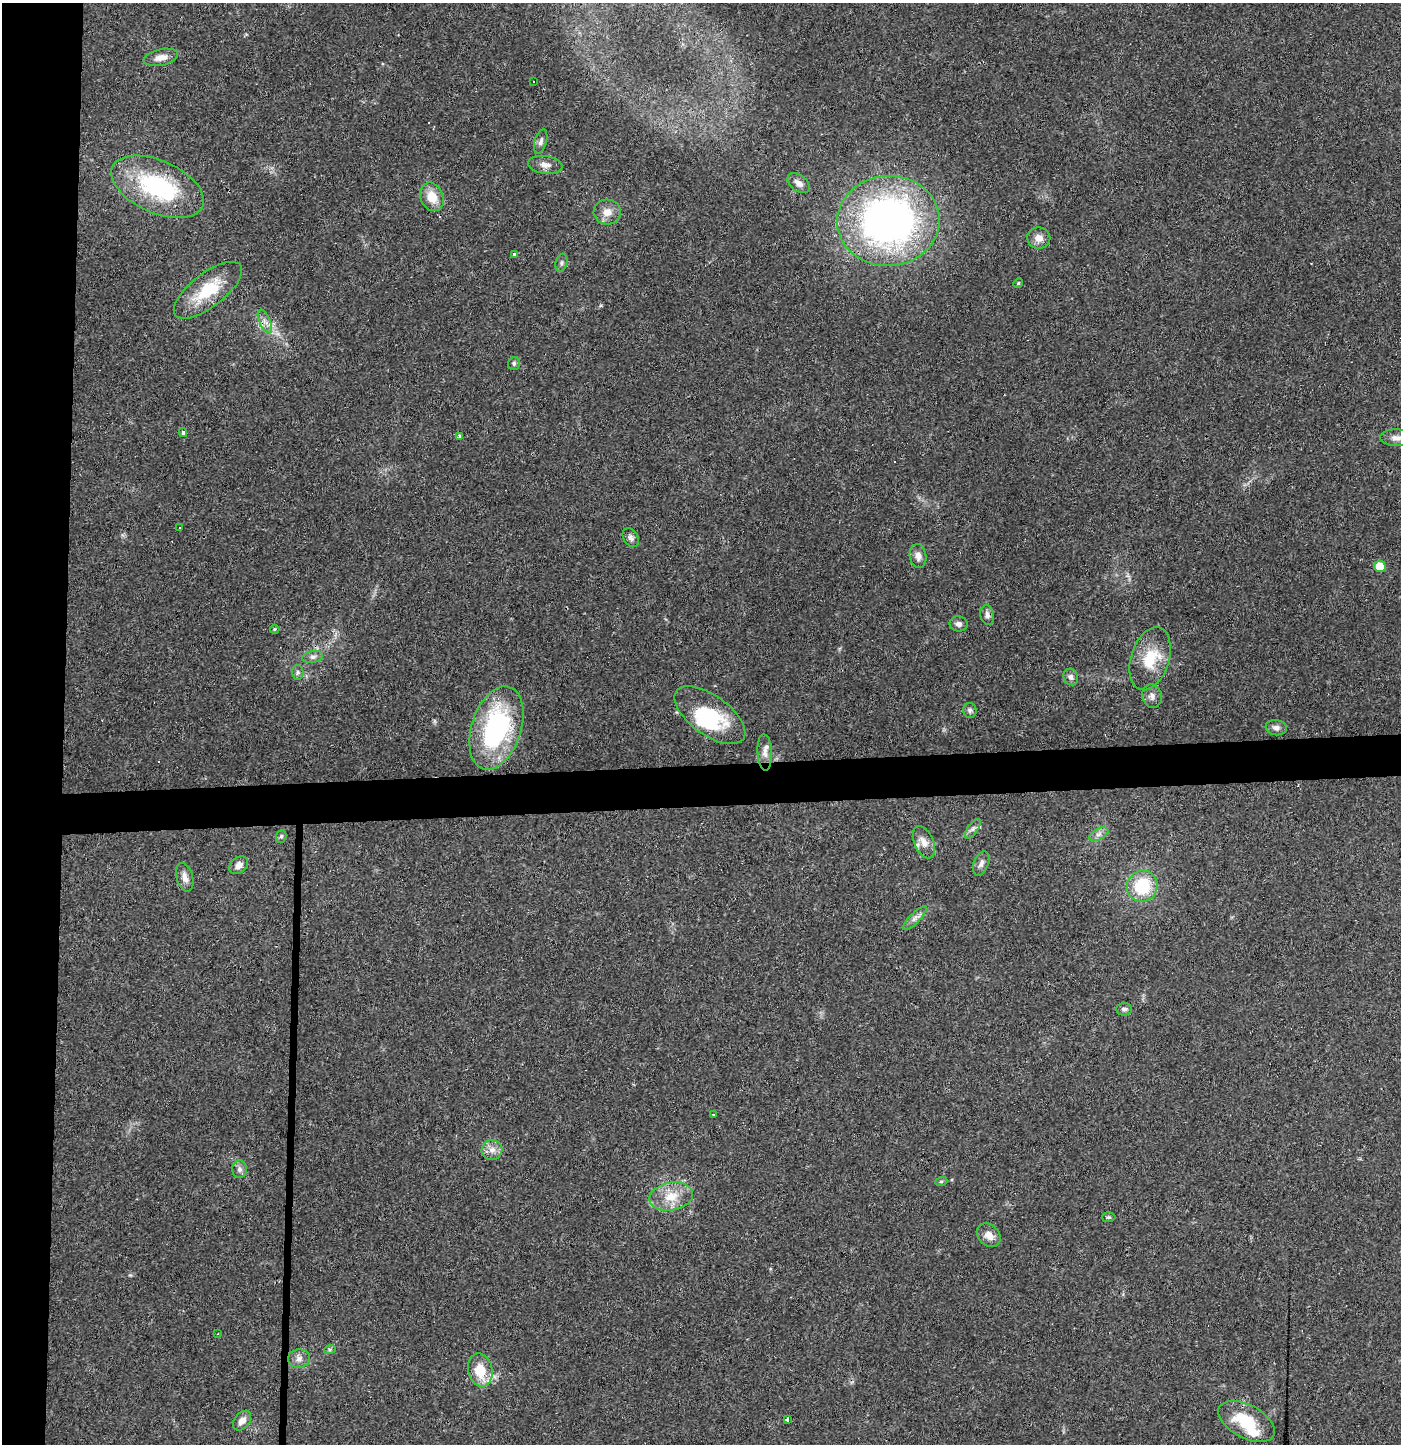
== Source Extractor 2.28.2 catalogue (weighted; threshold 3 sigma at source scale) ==
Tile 4 of 3 x 3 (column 1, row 2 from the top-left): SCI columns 1-1399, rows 1509-2950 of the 4202 x 4458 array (HDU 1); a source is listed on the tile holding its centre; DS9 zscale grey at full resolution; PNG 1403 x 1446 px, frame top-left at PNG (2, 3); each listed source drawn as its Kron ellipse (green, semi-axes under 4 px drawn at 4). Shown black and unused: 7% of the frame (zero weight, under 3 of 4 exposures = <1% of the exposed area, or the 3 px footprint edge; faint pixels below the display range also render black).
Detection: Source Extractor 2.28.2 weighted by HDU 2 'WHT'; one run over the whole footprint, this tile lists its part. Background 0.0468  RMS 0.0038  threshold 0.0169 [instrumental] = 3 sigma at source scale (4.5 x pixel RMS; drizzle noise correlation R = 1.50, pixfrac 1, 0.0396/0.0396 arcsec/px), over >= 5 px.
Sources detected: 68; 3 inside a brighter object's white glare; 4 cosmic-ray / hot-pixel residue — neither listed nor drawn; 1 inside a brighter listed object's ellipse — not listed separately; the other 60 listed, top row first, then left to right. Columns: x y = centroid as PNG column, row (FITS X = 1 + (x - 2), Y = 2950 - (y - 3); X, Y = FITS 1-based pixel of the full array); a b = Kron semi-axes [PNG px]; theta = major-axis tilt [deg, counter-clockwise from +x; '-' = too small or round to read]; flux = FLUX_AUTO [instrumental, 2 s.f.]
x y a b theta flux
161 57 17 8 12 3.3
533 81 2 2 - 0.24
541 141 12 6 74 1.5
545 165 17 8 -8 2.8
799 183 12 8 -38 2.2
158 187 49 26 -24 45
432 197 15 11 -67 6.6
607 212 13 12 - 3.8
888 221 51 45 4 180
1039 238 11 10 - 3
514 254 3 3 - 1.3
561 263 9 5 76 1
1018 283 5 4 - 0.45
208 290 41 17 37 17
265 321 12 5 -66 2
514 363 6 6 - 0.75
183 433 4 3 - 3.7
459 436 3 3 - 1.5
1396 438 16 8 -3 2.6
179 528 3 2 - 0.26
631 538 10 7 -57 1.4
918 556 12 8 -82 2.4
1380 566 6 5 - 9.2
987 615 10 7 -77 1.4
959 624 9 7 -8 1.5
275 629 5 4 - 0.56
313 657 10 6 11 1.4
1150 659 32 19 73 13
298 672 7 5 -89 0.92
1071 677 8 7 - 1.4
1152 696 12 10 -75 2.1
970 710 7 6 - 1
710 715 41 19 -36 23
496 728 43 24 72 58
1276 728 10 7 -9 1.8
765 752 18 7 -87 2.5
973 829 11 5 54 1.2
1099 834 10 5 26 1.6
281 836 6 5 - 0.66
924 842 17 9 -66 3.6
981 863 13 7 68 1.8
239 865 10 7 39 2.4
185 877 15 8 -73 2.6
1142 886 16 15 - 18
915 918 16 5 45 1.8
1124 1009 8 6 2 1.1
713 1115 3 2 - 0.33
492 1150 10 10 - 2.8
240 1169 9 7 -90 1.6
941 1182 6 4 20 0.51
671 1197 22 14 11 8.3
1109 1217 7 5 1 0.59
989 1235 13 10 -45 3.4
218 1334 3 2 - 0.33
330 1349 6 4 19 0.63
299 1359 11 9 4 2.2
480 1370 17 12 -77 10
787 1420 4 3 - 2.4
242 1421 11 7 52 2.8
1247 1421 31 16 -28 16